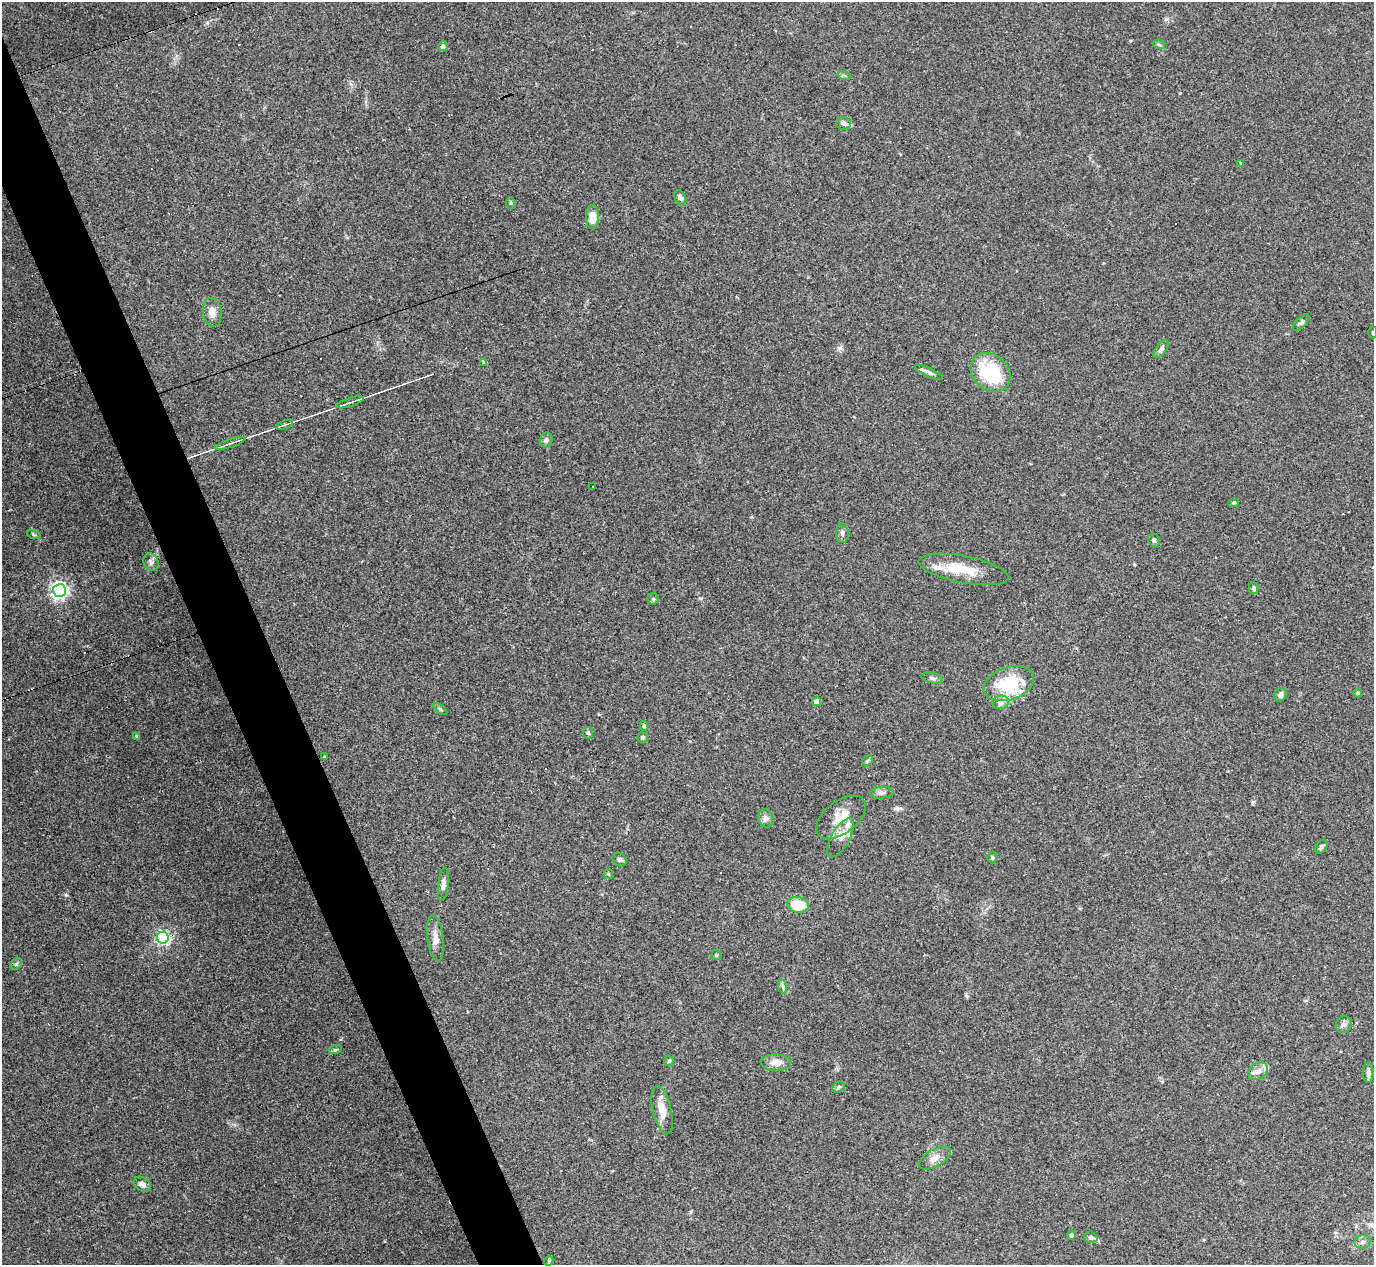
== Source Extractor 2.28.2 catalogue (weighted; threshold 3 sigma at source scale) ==
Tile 11 of 4 x 4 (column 3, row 3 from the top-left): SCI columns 2745-4116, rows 1538-2800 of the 5488 x 5473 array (HDU 1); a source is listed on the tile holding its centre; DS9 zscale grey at full resolution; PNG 1376 x 1267 px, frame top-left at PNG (2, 2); each listed source drawn as its Kron ellipse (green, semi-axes under 4 px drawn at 4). Shown black and unused: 4% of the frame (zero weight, under 3 of 4 exposures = <1% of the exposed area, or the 3 px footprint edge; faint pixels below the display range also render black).
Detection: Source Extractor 2.28.2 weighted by HDU 2 'WHT'; one run over the whole footprint, this tile lists its part. Background 0.16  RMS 0.0052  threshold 0.0233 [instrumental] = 3 sigma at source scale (4.5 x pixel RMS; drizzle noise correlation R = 1.50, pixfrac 1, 0.05/0.05 arcsec/px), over >= 5 px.
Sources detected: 84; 1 inside a brighter object's white glare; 6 cosmic-ray / hot-pixel residue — neither listed nor drawn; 6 inside a brighter listed object's ellipse — not listed separately; the other 71 listed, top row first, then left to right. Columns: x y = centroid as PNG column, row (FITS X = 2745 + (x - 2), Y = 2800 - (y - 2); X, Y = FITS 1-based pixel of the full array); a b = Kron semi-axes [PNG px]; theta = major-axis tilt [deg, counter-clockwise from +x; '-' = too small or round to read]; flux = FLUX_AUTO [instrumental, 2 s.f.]
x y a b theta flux
1159 45 6 4 -20 0.73
443 46 5 5 - 1.7
844 75 6 4 -18 0.83
843 123 7 6 - 1.7
1240 164 3 3 - 2.7
680 197 8 5 -59 1.8
511 203 5 5 - 0.71
592 217 12 6 89 6.9
212 312 14 9 -80 4.4
1301 322 10 5 46 1.2
1373 333 6 4 -87 0.68
1161 349 10 5 53 1.4
483 363 3 3 - 24
929 372 15 4 -25 1.7
990 372 22 17 -42 35
350 402 14 2 17 1.4
285 425 9 3 21 0.85
546 440 7 6 - 1.3
230 443 16 2 18 1.5
593 487 2 2 - 0.33
1234 503 5 4 - 0.67
842 533 10 6 -87 1.8
34 535 7 4 -20 0.71
1154 540 7 5 -57 1.3
151 562 9 7 -62 1.7
964 569 46 13 -11 14
1253 588 6 5 - 0.96
59 591 6 6 - 190
653 599 5 5 - 0.85
932 678 11 5 -12 1.4
1009 683 26 16 19 24
1358 693 4 4 - 0.74
1280 695 7 5 66 2
817 702 4 4 - 6.8
1001 702 8 6 14 2
440 709 8 4 -36 0.81
644 726 5 4 - 0.97
588 733 6 5 - 0.83
137 736 4 3 - 0.71
642 737 5 5 - 0.85
324 757 4 3 - 0.44
867 761 6 4 47 0.72
882 793 12 6 4 1.8
841 817 28 16 37 11
765 818 9 7 -76 2.1
841 838 21 9 61 5.3
1321 847 8 5 52 1.5
992 857 6 5 - 0.7
620 859 7 6 - 1.2
608 874 5 5 - 0.61
443 884 17 5 84 2.4
798 905 11 7 -9 14
163 938 6 6 - 100
435 938 23 8 -83 4.4
716 955 5 5 - 0.56
16 964 6 5 - 0.9
783 987 7 4 -72 1.1
1344 1025 8 7 - 1.7
335 1050 6 4 18 0.7
669 1061 5 4 - 0.76
776 1062 15 8 -2 4.5
1258 1071 11 8 33 3
1368 1073 10 5 -89 1.7
838 1087 7 5 24 0.83
662 1110 24 9 -77 6.8
935 1158 17 8 29 4.2
142 1184 9 6 -32 2.2
1071 1235 4 4 - 1.3
1091 1237 7 5 -16 1.4
1363 1242 8 7 - 1.7
549 1261 5 4 - 0.62
Isophote crosses this tile's border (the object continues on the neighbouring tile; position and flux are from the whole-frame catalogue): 1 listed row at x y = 1373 333
Unlisted compact peaks at least as high as the median listed source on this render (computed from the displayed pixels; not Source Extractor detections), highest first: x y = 66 895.